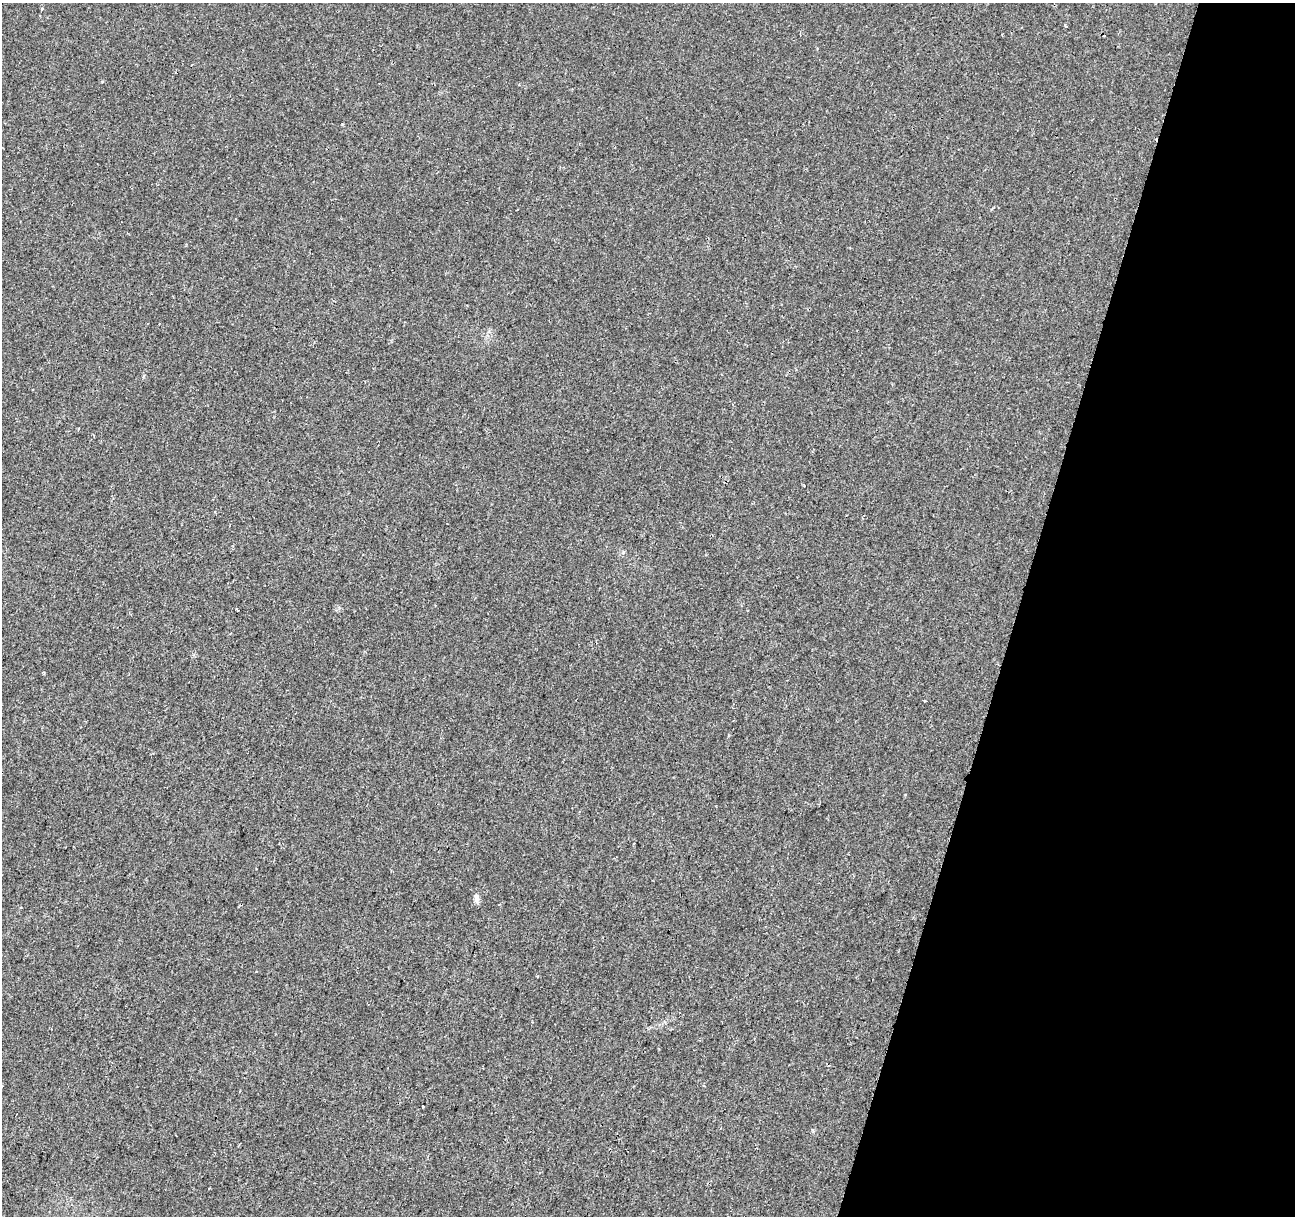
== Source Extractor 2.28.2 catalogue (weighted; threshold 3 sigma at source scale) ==
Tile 8 of 4 x 4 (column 4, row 2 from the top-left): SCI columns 3906-5198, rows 2765-3978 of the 5215 x 5469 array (HDU 1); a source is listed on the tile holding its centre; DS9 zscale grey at full resolution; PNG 1297 x 1218 px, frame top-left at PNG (2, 3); no overlay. Shown black and unused: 21% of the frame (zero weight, under 2 of 3 exposures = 3% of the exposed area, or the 3 px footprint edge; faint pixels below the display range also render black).
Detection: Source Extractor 2.28.2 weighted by HDU 2 'WHT'; one run over the whole footprint, this tile lists its part. Background 0.00835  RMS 0.0031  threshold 0.0138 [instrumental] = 3 sigma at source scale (4.5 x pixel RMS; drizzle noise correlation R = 1.50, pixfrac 1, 0.0396/0.0396 arcsec/px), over >= 5 px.
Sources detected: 7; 1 cosmic-ray / hot-pixel residue — not listed; the other 6 listed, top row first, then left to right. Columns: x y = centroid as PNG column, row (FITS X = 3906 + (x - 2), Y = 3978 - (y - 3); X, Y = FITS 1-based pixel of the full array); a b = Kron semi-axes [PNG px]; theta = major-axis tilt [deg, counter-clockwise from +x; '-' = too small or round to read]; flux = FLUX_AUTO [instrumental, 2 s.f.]
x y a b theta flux
42 9 3 3 - 0.33
623 552 7 3 54 0.39
238 610 2 2 - 0.32
925 701 3 2 - 0.26
476 898 11 6 87 1.2
423 1106 2 2 - 0.21